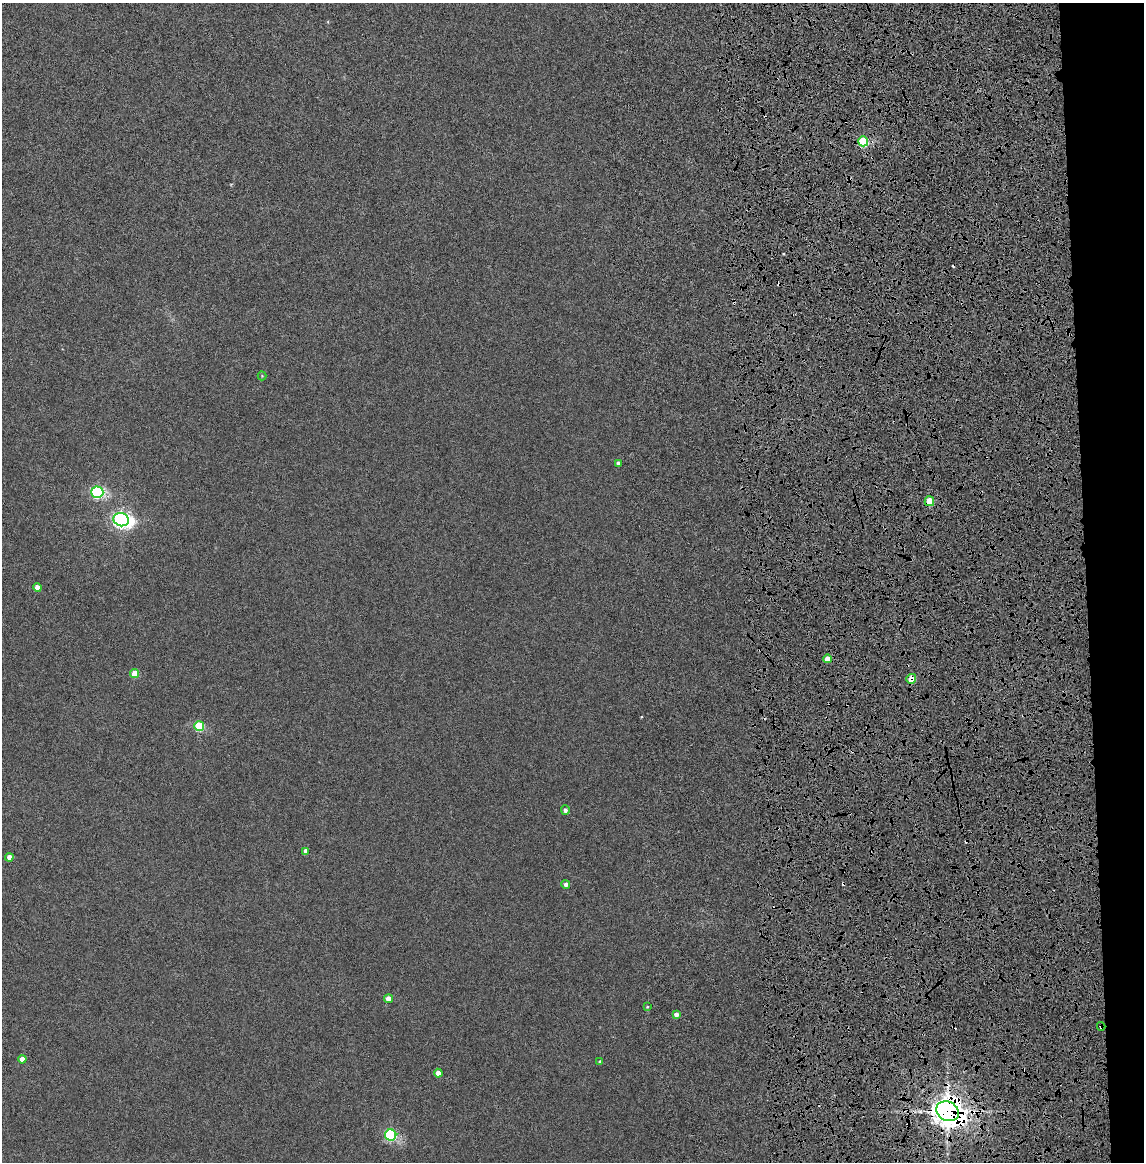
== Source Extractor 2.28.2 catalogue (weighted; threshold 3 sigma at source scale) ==
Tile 12 of 4 x 4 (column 4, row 3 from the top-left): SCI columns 3562-4703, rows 1257-2416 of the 4856 x 4834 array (HDU 1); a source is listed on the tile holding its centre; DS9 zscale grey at full resolution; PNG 1146 x 1164 px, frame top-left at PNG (2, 3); each listed source drawn as its Kron ellipse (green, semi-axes under 4 px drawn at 4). Shown black and unused: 6% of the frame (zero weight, under 4 of 8 exposures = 14% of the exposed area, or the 3 px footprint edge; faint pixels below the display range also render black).
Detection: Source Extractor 2.28.2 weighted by HDU 2 'WHT'; one run over the whole footprint, this tile lists its part. Background 0.00199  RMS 0.0021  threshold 0.00844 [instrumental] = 3 sigma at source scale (4.09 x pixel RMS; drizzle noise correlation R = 1.36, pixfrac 0.8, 0.05/0.05 arcsec/px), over >= 5 px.
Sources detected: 26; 2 cosmic-ray / hot-pixel residue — neither listed nor drawn; the other 24 listed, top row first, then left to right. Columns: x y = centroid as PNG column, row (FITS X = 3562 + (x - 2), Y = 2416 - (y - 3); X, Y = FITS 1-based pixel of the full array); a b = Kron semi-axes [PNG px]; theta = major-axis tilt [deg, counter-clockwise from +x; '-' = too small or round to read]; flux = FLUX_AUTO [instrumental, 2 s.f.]
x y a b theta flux
863 141 5 5 - 11
262 376 4 4 - 0.15
618 463 4 3 - 0.43
97 492 6 5 - 23
929 501 5 5 - 5.3
121 520 8 6 -17 62
37 587 4 4 - 1.3
828 659 4 4 - 1.8
135 674 4 4 - 2.8
911 679 5 4 - 2.6
199 726 5 5 - 7.5
565 810 4 4 - 0.51
306 851 4 3 - 0.7
9 857 4 4 - 0.92
566 884 4 4 - 0.56
389 999 4 4 - 1.8
647 1007 4 3 - 0.14
676 1014 4 4 - 0.74
1101 1026 4 3 - 0.32
22 1059 4 4 - 0.98
600 1062 4 3 - 0.21
438 1073 4 4 - 1.6
948 1111 12 9 -27 270
391 1135 5 5 - 19
Overlapping masked pixels (flux is a lower limit): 4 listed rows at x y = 929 501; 911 679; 1101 1026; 948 1111